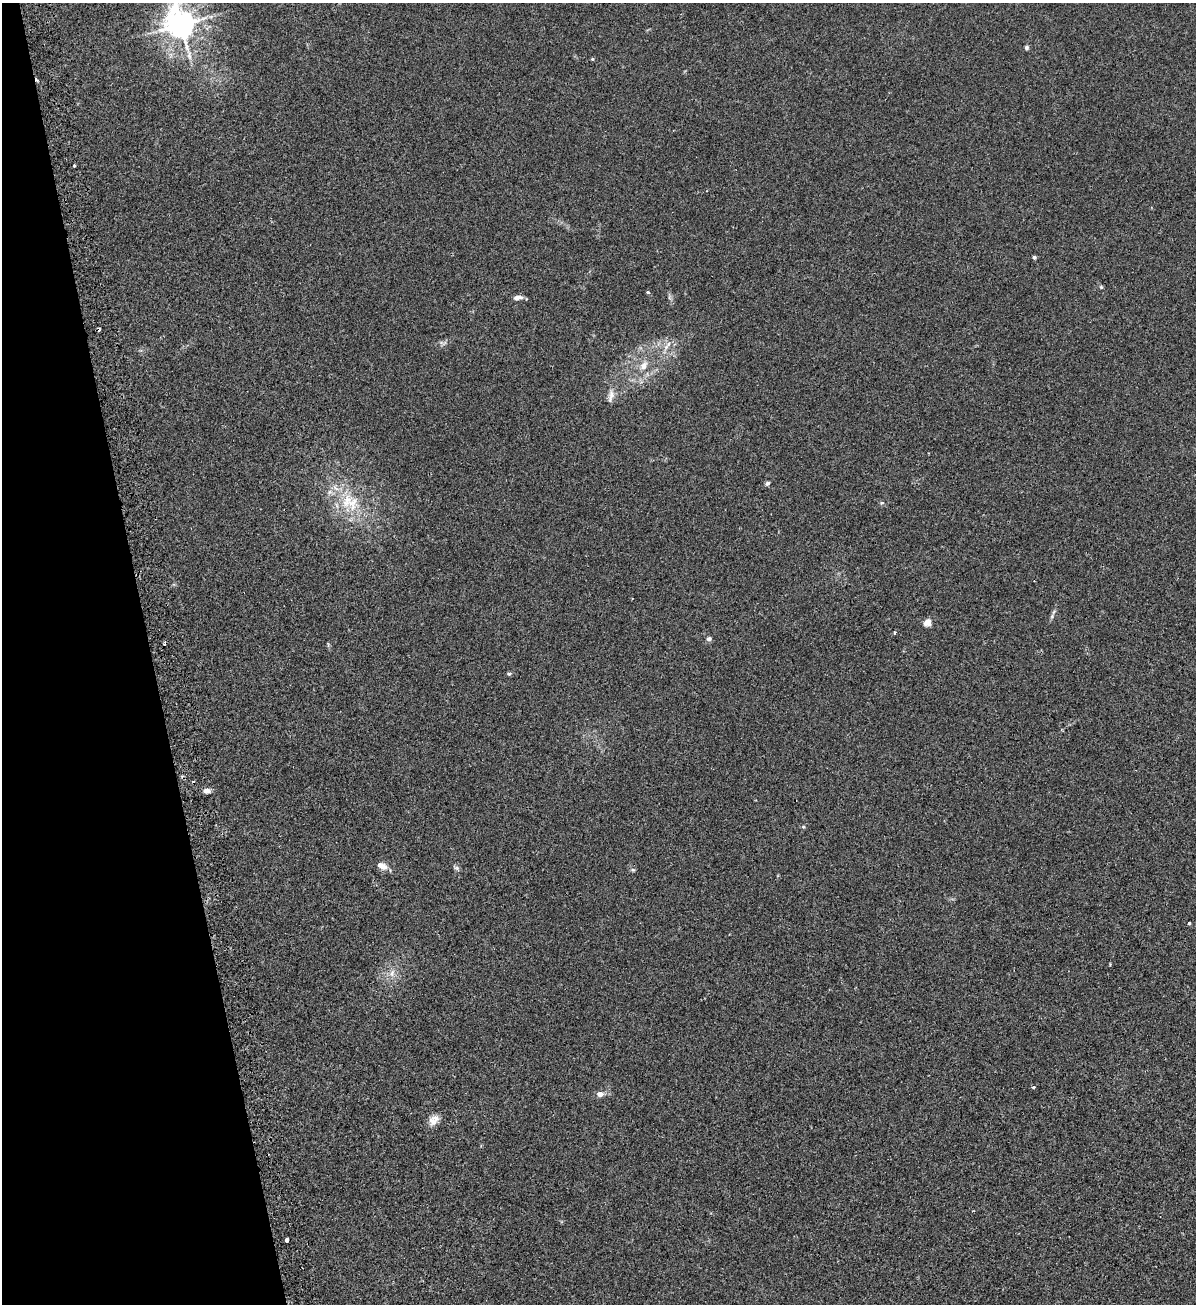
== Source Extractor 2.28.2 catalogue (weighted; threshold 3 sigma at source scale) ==
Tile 5 of 4 x 4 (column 1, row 2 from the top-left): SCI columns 301-1494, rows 2613-3914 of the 5258 x 5228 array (HDU 1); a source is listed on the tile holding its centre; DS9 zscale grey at full resolution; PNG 1198 x 1306 px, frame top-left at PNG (2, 3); no overlay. Shown black and unused: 13% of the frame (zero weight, under 2 of 3 exposures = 2% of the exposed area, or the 3 px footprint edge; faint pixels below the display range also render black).
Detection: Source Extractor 2.28.2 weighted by HDU 2 'WHT'; one run over the whole footprint, this tile lists its part. Background 0.0154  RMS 0.0063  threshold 0.0285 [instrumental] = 3 sigma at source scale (4.5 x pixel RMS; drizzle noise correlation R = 1.50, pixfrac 1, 0.05/0.05 arcsec/px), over >= 5 px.
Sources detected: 38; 3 cosmic-ray / hot-pixel residue — not listed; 1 inside a brighter listed object's ellipse — not listed separately; the other 34 listed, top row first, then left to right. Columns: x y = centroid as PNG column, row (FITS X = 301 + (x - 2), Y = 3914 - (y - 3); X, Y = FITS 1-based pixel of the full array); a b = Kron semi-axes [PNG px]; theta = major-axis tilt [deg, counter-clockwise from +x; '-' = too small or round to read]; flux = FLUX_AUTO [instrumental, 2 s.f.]
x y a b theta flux
180 24 10 8 -67 940
1026 48 5 5 - 1.2
592 59 4 4 - 0.68
37 80 6 3 -74 2.7
75 165 3 3 - 1
1034 257 5 4 - 1
1101 287 5 5 - 0.83
648 292 3 3 - 2.1
517 297 10 5 8 3.1
441 343 10 3 -40 0.95
668 344 11 6 54 3
643 366 13 8 60 5.3
611 395 14 8 -78 3.8
767 483 5 4 - 1.4
336 488 13 6 -38 4.2
329 492 7 4 71 1.5
352 502 25 17 77 19
882 503 6 4 28 0.85
1052 616 6 4 50 1.1
927 623 10 8 47 3.4
894 633 3 3 - 1.3
709 639 7 6 - 1.6
509 674 6 5 - 0.99
207 791 8 5 -1 3.4
803 827 5 4 - 0.86
382 866 13 7 -22 5.1
456 868 8 6 -20 1.3
633 870 5 5 - 0.98
1189 923 3 3 - 0.76
392 973 11 7 64 3.9
1033 1087 3 3 - 1.3
600 1094 8 7 - 3.2
434 1120 15 11 47 5.2
287 1240 4 3 - 6
Overlapping masked pixels (flux is a lower limit): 1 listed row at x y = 37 80
Isophote crosses this tile's border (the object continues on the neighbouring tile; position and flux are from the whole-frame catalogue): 1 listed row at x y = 180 24